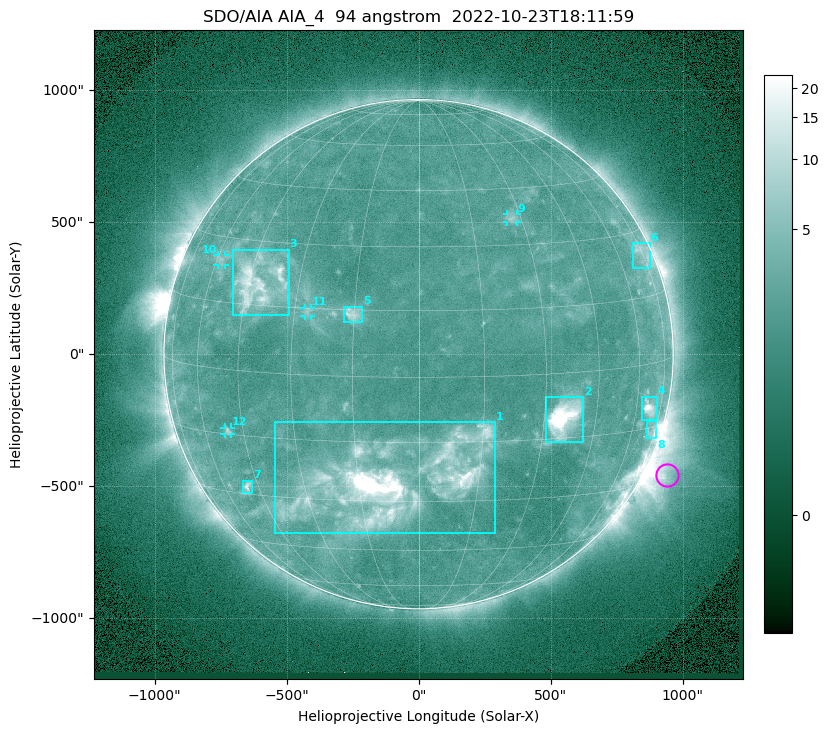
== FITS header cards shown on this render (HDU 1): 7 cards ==
TELESCOP= 'SDO/AIA '           / For AIA: SDO/AIA
INSTRUME= 'AIA_4   '           / For AIA: AIA_ATA1, AIA_ATA2, AIA_ATA3 or AIA_AT
WAVELNTH=                   94 / [angstrom] Wavelength
WAVEUNIT= 'angstrom'           / Wavelength unit: angstrom
DATE-OBS= '2022-10-23T18:11:59.114' / [ISO] Date when observation started; ISO 8
CTYPE1  = 'HPLN-TAN'           / CTYPE1: HPLN
CTYPE2  = 'HPLT-TAN'           / CTYPE2: HPLT

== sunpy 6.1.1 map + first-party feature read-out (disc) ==
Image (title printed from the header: SDO/AIA AIA_4  94 angstrom  2022-10-23T18:11:59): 1024 x 1024 px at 2.4 arcsec/px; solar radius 965 arcsec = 402 px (full disc in frame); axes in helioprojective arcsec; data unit not stated in the header (colour bar unlabelled)
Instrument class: DISC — disc imager (sunpy class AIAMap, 94 A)
Bright regions (active regions / flare kernels): reference = the median radial profile (limb darkening/brightening removed); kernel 9 px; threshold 5 sigma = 2.81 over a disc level ~2.26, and >= 1.15x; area >= 12 px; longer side >= 10 px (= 24 arcsec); searched inside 0.97 R_sun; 12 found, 12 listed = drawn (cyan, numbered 1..; 4 of them under ~33 arcsec drawn as corner ticks so the feature stays visible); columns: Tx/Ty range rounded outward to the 5 arcsec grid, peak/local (2 s.f.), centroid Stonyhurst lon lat
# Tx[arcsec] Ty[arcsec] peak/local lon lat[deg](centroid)
1 -545..290 -680..-255 28 -7 -25
2 480..625 -330..-160 17 +36 -10
3 -705..-490 145..395 6.9 -42 +20
4 845..905 -250..-160 9 +67 -10
5 -285..-210 120..180 4.4 -15 +14
6 810..875 325..420 3 +74 +25
7 -665..-630 -525..-480 4.9 -49 -28
8 865..900 -320..-255 4.2 +71 -16
9 335..375 500..530 2.8 +27 +37
10 -760..-735 335..375 2.7 -58 +25
11 -435..-405 145..175 2.7 -27 +14
12 -735..-710 -305..-275 3.2 -50 -14
Off-limb structures (1.02-1.3 R_sun): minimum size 162 px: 6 found; the strongest spans PA ~225..265 deg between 1.02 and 1.3 R_sun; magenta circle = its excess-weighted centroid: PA ~245 deg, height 1.08 R_sun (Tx ~940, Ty ~-455 arcsec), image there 5.1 x the reference